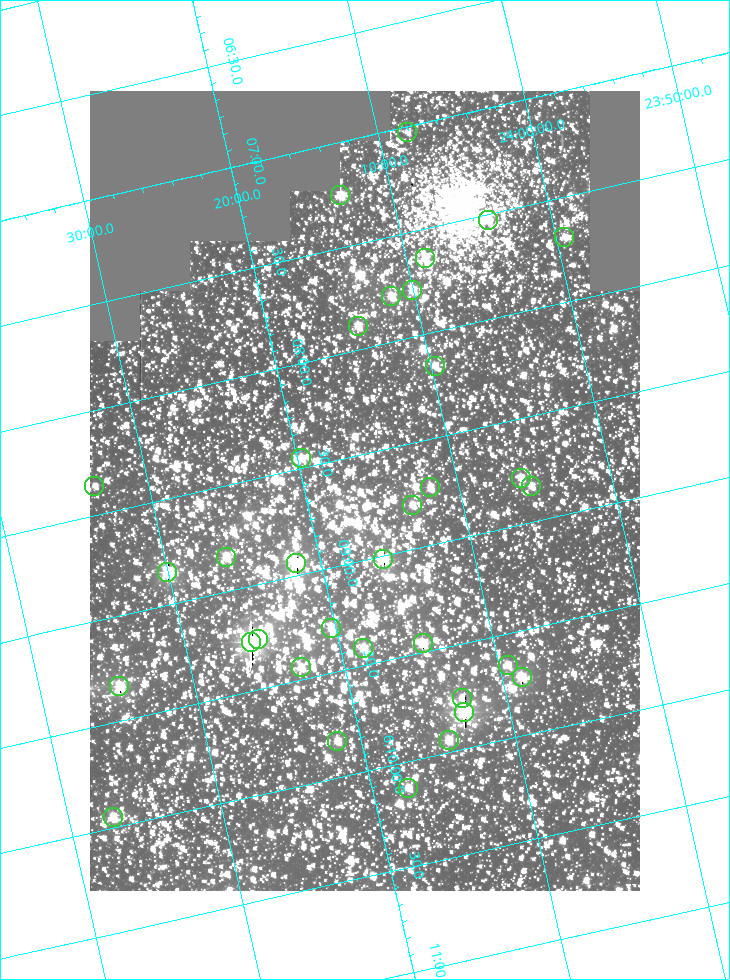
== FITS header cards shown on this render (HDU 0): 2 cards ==
NAXIS1  =                  550
NAXIS2  =                  800

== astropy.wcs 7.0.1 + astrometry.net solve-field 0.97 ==
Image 550 x 800 px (HDU 0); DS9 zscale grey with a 90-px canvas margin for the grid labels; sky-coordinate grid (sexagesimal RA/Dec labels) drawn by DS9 from the SOLVED WCS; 34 Tycho-2 reference stars matched to detected sources circled (green)
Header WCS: RA---TAN/DEC--TAN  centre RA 06:08:40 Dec +24:16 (92.17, +24.27 deg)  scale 3.97 arcsec/px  FOV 36.4' x 53.0'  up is -103 deg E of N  parity normal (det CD < 0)
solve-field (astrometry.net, Tycho-2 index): VERIFIED the header's WCS against the Tycho-2 star catalogue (verified at 3 index scales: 18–34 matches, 0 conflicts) and refined it, rather than solving blind
Solved WCS: RA---TAN-SIP/DEC--TAN-SIP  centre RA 06:08:40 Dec +24:16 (92.17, +24.27 deg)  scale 3.97 arcsec/px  FOV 36.4' x 53.0'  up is -103 deg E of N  parity normal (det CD < 0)
The solver's refit moves the header's centre by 0.25 arcsec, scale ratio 1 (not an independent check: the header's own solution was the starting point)
Tycho-2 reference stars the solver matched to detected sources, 34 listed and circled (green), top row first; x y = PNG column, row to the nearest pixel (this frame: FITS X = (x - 90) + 1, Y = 800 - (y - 91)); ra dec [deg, ICRS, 3 dp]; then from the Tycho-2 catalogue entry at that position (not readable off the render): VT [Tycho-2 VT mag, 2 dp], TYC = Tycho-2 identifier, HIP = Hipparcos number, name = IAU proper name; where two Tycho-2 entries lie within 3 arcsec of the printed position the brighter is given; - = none
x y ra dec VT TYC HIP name
407 132 91.756 +24.135 11.55 1864-383-1 - -
340 195 91.813 +24.222 9.50 1864-951-1 - -
488 220 91.882 +24.069 10.67 1864-1197-1 - -
564 237 91.922 +23.991 11.04 1864-773-1 - -
425 258 91.910 +24.147 9.81 1864-677-1 - -
412 290 91.945 +24.168 9.83 1864-545-1 - -
391 296 91.946 +24.193 9.49 1864-879-1 - -
358 326 91.972 +24.235 9.87 1864-607-1 - -
435 366 92.040 +24.163 9.97 1864-387-1 - -
301 458 92.113 +24.329 10.09 1877-692-1 - -
521 478 92.195 +24.097 9.91 1877-1306-1 - -
94 486 92.090 +24.558 11.22 1868-1493-1 - -
531 486 92.208 +24.088 10.02 1877-898-1 - -
430 487 92.182 +24.197 9.90 1877-42-1 - -
412 505 92.198 +24.221 10.14 1877-234-1 - -
226 557 92.210 +24.434 9.33 1881-345-1 - -
383 559 92.254 +24.266 8.73 1877-224-1 - -
296 563 92.236 +24.360 8.19 1877-300-1 29148 -
167 572 92.212 +24.501 8.67 1881-93-1 - -
331 628 92.321 +24.338 9.42 1877-884-1 - -
258 639 92.315 +24.419 9.14 1881-15-1 - -
251 642 92.316 +24.428 7.55 1881-1595-1 - -
423 643 92.364 +24.244 8.80 1877-1589-1 - -
363 648 92.355 +24.308 9.21 1877-702-1 - -
508 665 92.412 +24.157 10.23 1877-766-1 - -
301 667 92.360 +24.380 9.69 1881-496-1 - -
522 677 92.431 +24.145 8.75 1877-16-1 - -
119 686 92.334 +24.580 8.60 1881-81-1 - -
462 698 92.439 +24.215 10.07 1877-154-1 - -
464 712 92.456 +24.215 7.57 1877-1484-1 - -
449 740 92.485 +24.239 9.49 1877-1276-1 - -
337 741 92.457 +24.359 9.75 1877-1432-1 - -
408 788 92.531 +24.294 10.40 1877-334-1 - -
113 817 92.487 +24.619 9.38 1881-1542-1 - -